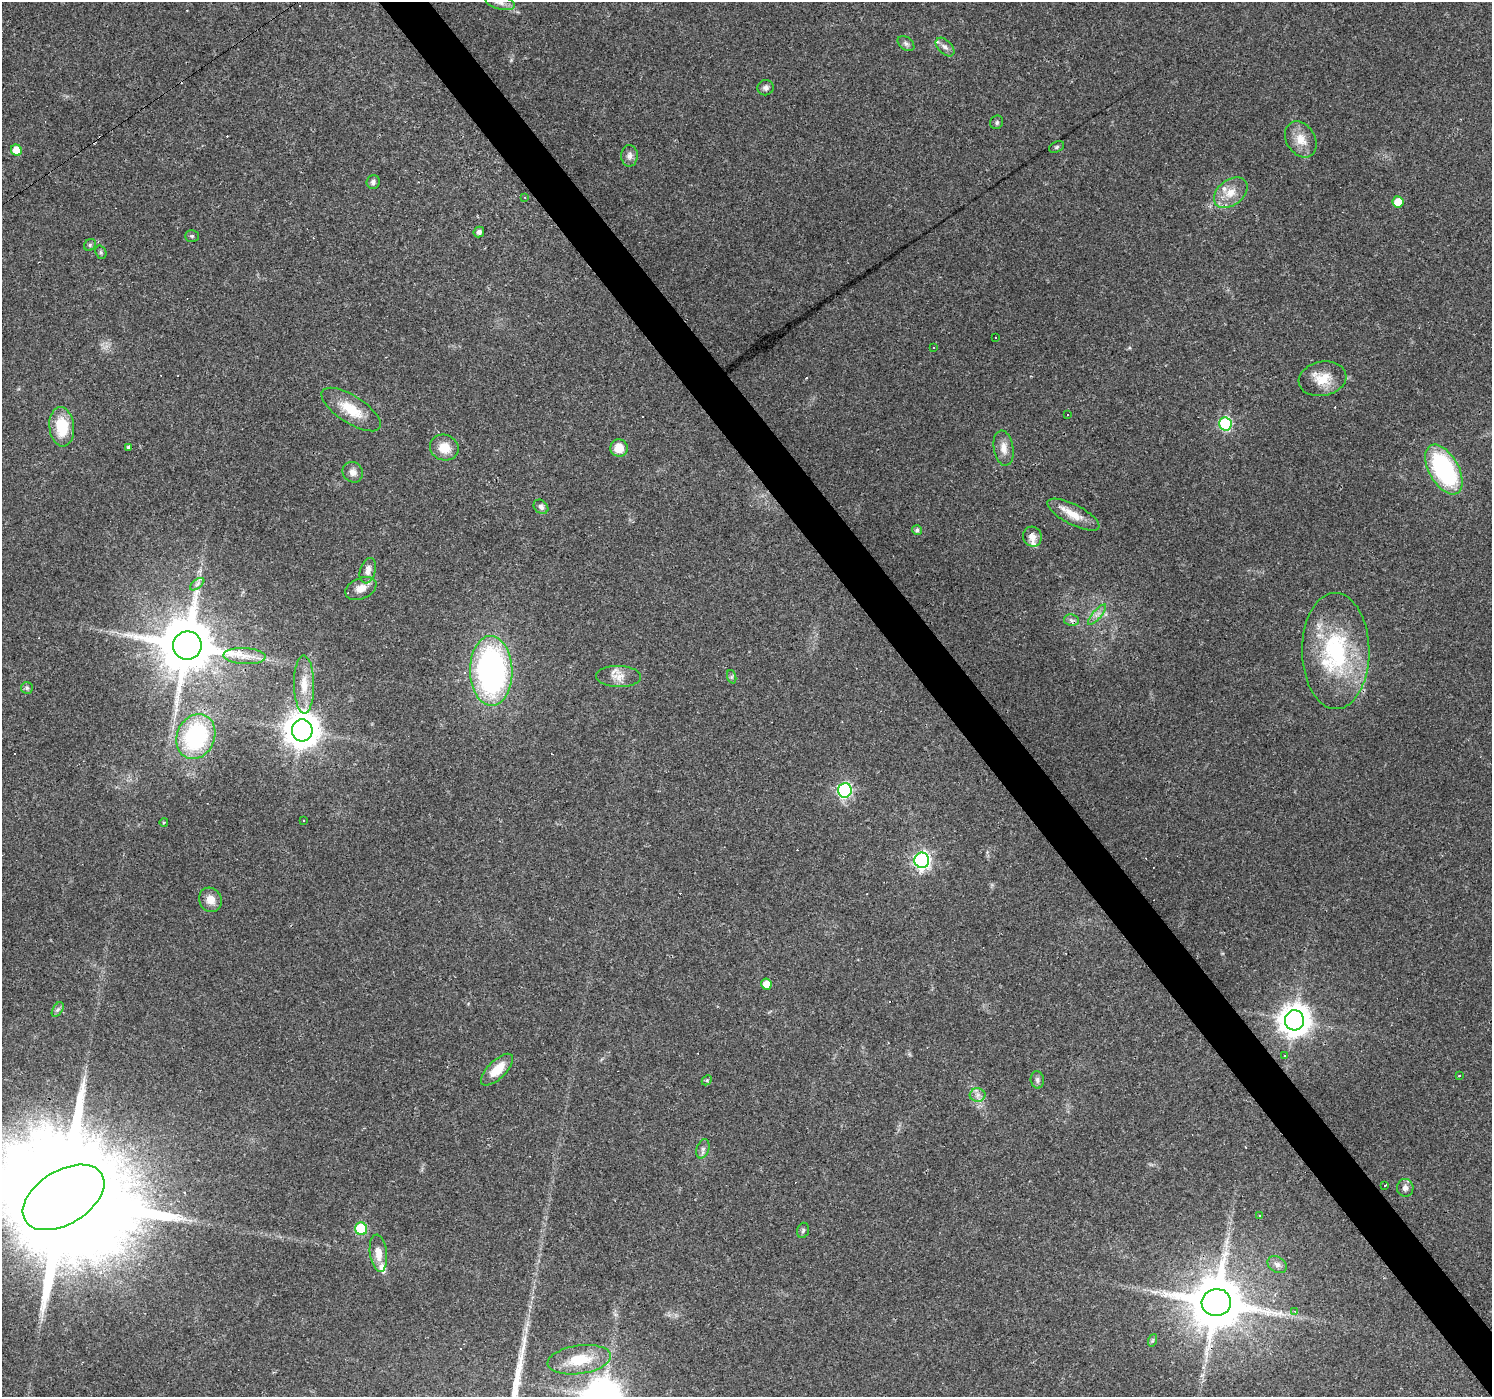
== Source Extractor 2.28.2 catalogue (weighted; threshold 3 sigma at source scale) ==
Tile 6 of 4 x 4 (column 2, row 2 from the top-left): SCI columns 1491-2980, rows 2919-4313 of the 5961 x 5898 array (HDU 1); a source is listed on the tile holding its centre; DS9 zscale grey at full resolution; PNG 1494 x 1399 px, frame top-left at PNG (2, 2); each listed source drawn as its Kron ellipse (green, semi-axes under 4 px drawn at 4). Shown black and unused: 3% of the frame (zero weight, under 3 of 4 exposures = <1% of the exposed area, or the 3 px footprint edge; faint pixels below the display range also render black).
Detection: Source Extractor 2.28.2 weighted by HDU 2 'WHT'; one run over the whole footprint, this tile lists its part. Background 0.0723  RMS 0.0043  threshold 0.0195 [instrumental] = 3 sigma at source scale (4.5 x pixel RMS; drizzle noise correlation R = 1.50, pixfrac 1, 0.0396/0.0396 arcsec/px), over >= 5 px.
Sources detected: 109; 24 cosmic-ray / hot-pixel residue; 4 long thin detections or spike segments (spike, bleed or trail) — neither listed nor drawn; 5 inside a brighter listed object's ellipse — not listed separately; the other 76 listed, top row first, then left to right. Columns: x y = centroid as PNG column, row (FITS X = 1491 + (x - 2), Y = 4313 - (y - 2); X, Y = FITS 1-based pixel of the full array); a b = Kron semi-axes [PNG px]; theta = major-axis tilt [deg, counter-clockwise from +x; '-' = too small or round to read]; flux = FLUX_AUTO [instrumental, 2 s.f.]
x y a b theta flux
500 2 15 7 -14 2.3
906 43 9 6 -37 1.3
945 47 11 7 -44 2
766 88 8 7 - 1.4
997 122 7 6 - 0.94
1301 139 19 14 -58 6.6
1057 147 8 5 27 0.75
16 150 6 5 - 8.1
629 156 11 8 90 2.1
373 182 7 6 - 1.2
1231 193 19 12 38 6.7
525 197 3 2 - 0.47
1398 202 5 5 - 6.3
479 232 5 5 - 1.4
192 236 7 5 0 0.78
90 245 6 5 - 0.79
101 252 7 5 -70 0.79
995 337 3 3 - 0.96
934 348 3 3 - 1.2
1323 379 24 17 11 9.1
351 409 34 13 -33 12
1067 415 3 2 - 0.39
1225 424 7 6 - 51
62 427 20 12 -84 15
128 447 4 3 - 0.93
444 448 14 12 -20 7
619 448 9 8 - 6.7
1004 448 18 10 -81 4.1
1444 469 27 14 -61 57
353 472 11 9 -48 2.5
541 507 8 6 -41 1.4
1073 515 29 10 -27 7
917 530 5 5 - 1.1
1032 537 10 9 - 2.9
368 571 13 7 74 2.7
197 584 8 4 37 1.3
361 588 16 10 24 4.1
1097 615 13 3 49 1.7
1071 620 8 5 -12 1.2
187 645 14 14 - 3200
1336 651 58 33 -90 51
245 656 21 8 -3 5.5
491 671 35 21 -89 120
619 677 22 10 -1 4.8
732 677 7 4 -72 0.77
304 685 29 10 -89 8.3
27 688 6 6 - 0.82
302 730 11 10 - 840
196 737 23 18 67 51
845 790 7 7 - 72
303 820 2 2 - 0.29
164 822 4 3 - 0.38
922 860 8 7 - 130
210 900 12 11 - 4.3
766 984 5 5 - 4.6
58 1009 8 5 58 1.1
1294 1020 10 9 - 710
1285 1056 3 3 - 2.1
497 1070 20 9 45 8.2
1459 1075 3 3 - 0.95
707 1080 5 4 - 0.58
1037 1080 8 6 -85 1.4
978 1095 8 6 1 2
703 1149 10 6 73 1.4
1385 1186 3 2 - 0.66
1405 1188 9 8 - 2.1
64 1197 45 26 32 26000
1259 1216 3 3 - 0.58
361 1229 6 6 - 32
803 1230 8 5 73 0.89
378 1253 19 8 -83 5.2
1277 1264 10 7 -31 2
1216 1302 14 13 - 2900
1295 1311 4 3 - 0.62
1153 1340 6 4 71 0.66
579 1360 32 14 8 14
Overlapping masked pixels (flux is a lower limit): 3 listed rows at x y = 196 737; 64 1197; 1216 1302
Isophote crosses this tile's border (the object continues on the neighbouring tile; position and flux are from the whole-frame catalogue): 2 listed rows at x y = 500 2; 64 1197